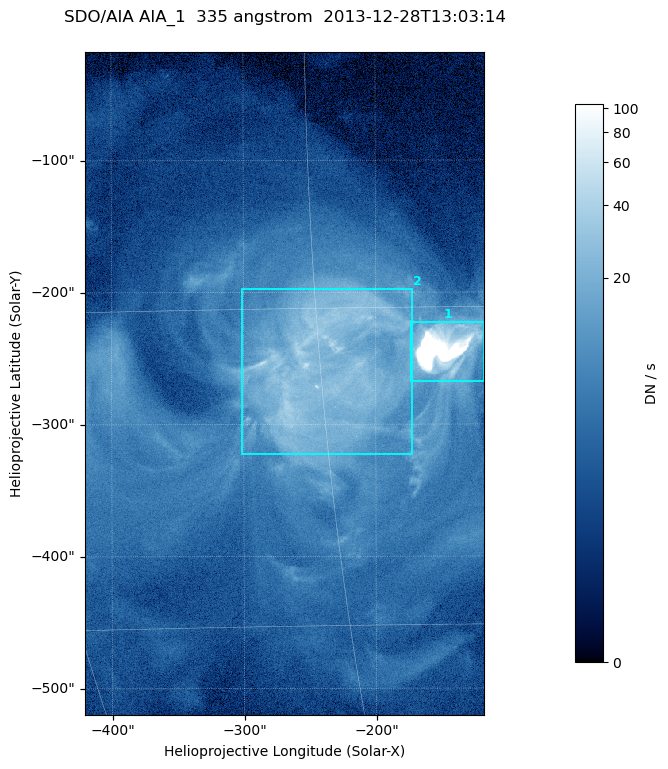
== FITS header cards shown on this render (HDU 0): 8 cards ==
TELESCOP= 'SDO/AIA '
INSTRUME= 'AIA_1   '
WAVELNTH=                  335
WAVEUNIT= 'angstrom'
DATE-OBS= '2013-12-28T13:03:14.63'
CTYPE1  = 'HPLN-TAN'
CTYPE2  = 'HPLT-TAN'
BUNIT   = 'DN / s  '

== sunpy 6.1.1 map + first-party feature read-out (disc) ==
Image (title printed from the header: SDO/AIA AIA_1  335 angstrom  2013-12-28T13:03:14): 503 x 835 px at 0.601 arcsec/px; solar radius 976 arcsec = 1624 px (partial field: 5.1% of the solar disc is inside the frame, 100% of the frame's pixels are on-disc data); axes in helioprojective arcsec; data unit DN / s (BUNIT, on the colour bar)
Orientation: roll -0.142 deg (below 1 deg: not rotated)
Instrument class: DISC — disc imager (sunpy class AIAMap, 335 A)
Bright regions (active regions / flare kernels): reference = the on-disc median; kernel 5 px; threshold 5 sigma = 17.2 DN / s over a disc level ~4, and >= 1.15x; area >= 420 px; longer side >= 6 px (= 3.6 arcsec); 2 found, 2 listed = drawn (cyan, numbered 1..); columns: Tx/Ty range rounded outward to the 2 arcsec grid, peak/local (2 s.f.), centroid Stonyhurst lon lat
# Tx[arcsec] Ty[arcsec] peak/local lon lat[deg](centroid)
1 -174..-116 -268..-222 125 -9 -17
2 -302..-172 -324..-196 13 -15 -17